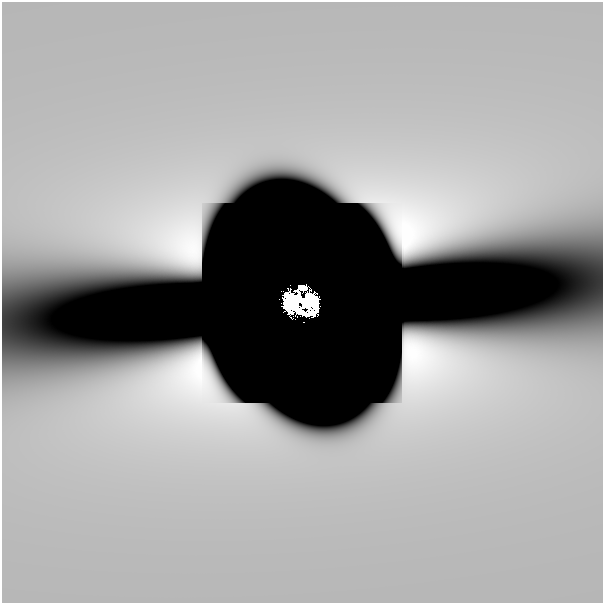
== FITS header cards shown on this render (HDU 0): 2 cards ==
NAXIS1  =                  601
NAXIS2  =                  601

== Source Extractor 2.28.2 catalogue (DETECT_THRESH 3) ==
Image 601 x 601 px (HDU 0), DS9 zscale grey, 1 PNG px = 1 image px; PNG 605 x 605 px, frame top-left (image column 1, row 601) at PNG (2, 2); no overlay
Background 6.56e-10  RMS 3.1e-10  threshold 9.26e-10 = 3 sigma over >= 5 px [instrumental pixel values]
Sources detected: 12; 8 with non-positive FLUX_AUTO (blend fragments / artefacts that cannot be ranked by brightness) are not listed; the other 4 listed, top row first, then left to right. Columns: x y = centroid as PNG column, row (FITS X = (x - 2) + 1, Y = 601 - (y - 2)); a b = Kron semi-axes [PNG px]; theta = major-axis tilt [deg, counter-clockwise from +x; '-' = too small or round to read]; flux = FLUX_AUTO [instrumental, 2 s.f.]
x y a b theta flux
302 288 9 6 -8 1.6
297 299 24 13 35 3.1
310 301 13 10 -66 3.3
304 302 9 5 -71 1.7
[8 non-positive-flux detections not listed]